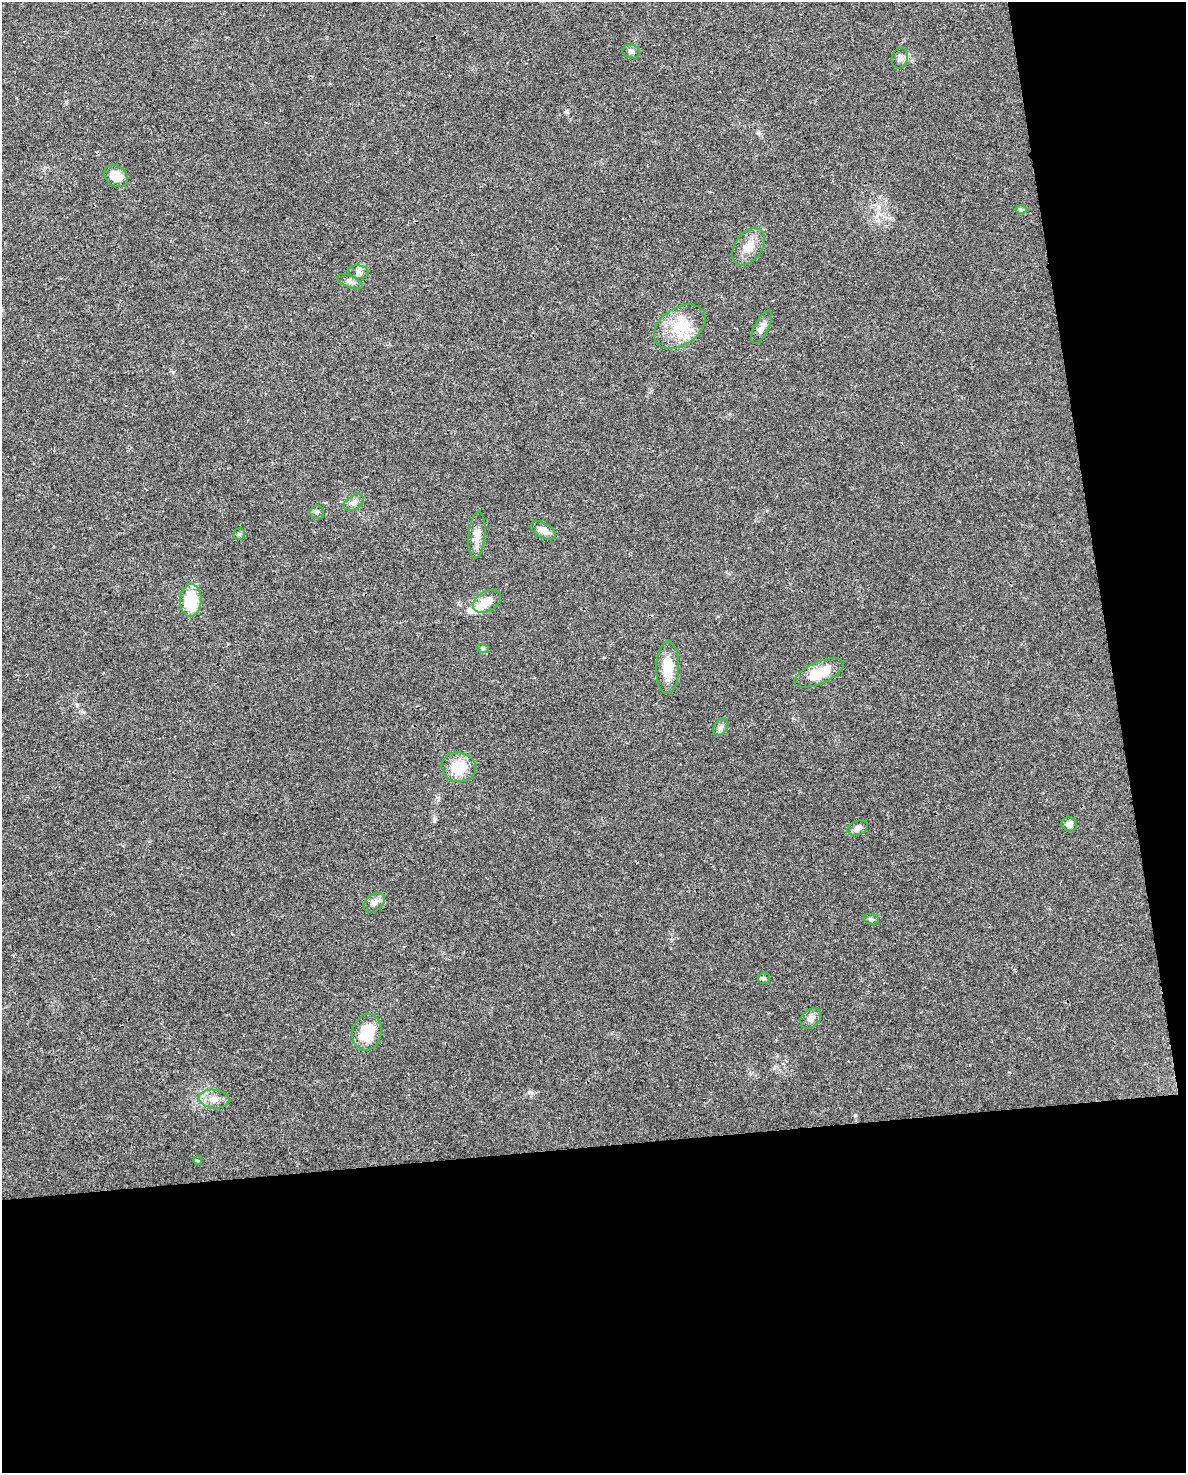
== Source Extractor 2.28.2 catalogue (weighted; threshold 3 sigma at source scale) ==
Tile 12 of 4 x 3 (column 4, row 3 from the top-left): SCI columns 3552-4735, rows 21-1491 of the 4736 x 4497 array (HDU 1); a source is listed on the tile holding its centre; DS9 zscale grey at full resolution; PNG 1188 x 1475 px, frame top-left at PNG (2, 2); each listed source drawn as its Kron ellipse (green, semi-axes under 4 px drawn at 4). Shown black and unused: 28% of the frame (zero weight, under 3 of 4 exposures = <1% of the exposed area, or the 3 px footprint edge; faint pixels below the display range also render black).
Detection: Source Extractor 2.28.2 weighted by HDU 2 'WHT'; one run over the whole footprint, this tile lists its part. Background 0.0232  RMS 0.003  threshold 0.0136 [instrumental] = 3 sigma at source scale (4.5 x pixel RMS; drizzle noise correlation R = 1.50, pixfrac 1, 0.0396/0.0396 arcsec/px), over >= 5 px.
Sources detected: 33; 1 inside a brighter object's white glare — neither listed nor drawn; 2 inside a brighter listed object's ellipse — not listed separately; the other 30 listed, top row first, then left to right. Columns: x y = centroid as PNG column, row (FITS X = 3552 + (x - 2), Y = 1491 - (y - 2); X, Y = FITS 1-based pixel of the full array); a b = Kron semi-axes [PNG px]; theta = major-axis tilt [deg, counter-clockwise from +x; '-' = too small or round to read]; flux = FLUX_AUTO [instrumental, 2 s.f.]
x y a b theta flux
631 52 9 7 -17 0.85
900 58 10 8 74 1.3
116 176 13 10 -35 4.7
1021 210 6 4 -2 0.45
749 247 21 13 55 4.4
358 272 11 6 -8 1.1
350 282 13 6 -23 1.2
680 327 28 18 34 9.9
761 327 18 7 62 1.9
354 503 11 7 32 1.3
317 512 7 7 - 0.7
543 530 14 7 -27 2.3
239 534 5 5 - 0.53
477 535 23 8 85 3.3
191 600 16 10 88 12
487 601 15 10 29 3.7
483 649 6 4 -19 0.43
668 668 26 11 88 7
819 673 26 11 23 7.3
721 727 9 6 54 1.1
459 767 17 15 -16 7.5
1069 824 8 7 - 1.6
858 828 11 7 22 1.4
374 903 12 8 41 1.6
871 919 8 5 -9 0.61
764 978 6 5 - 0.54
811 1018 11 8 43 1.8
367 1032 18 14 76 8.3
214 1099 15 9 -7 2.6
198 1160 4 3 - 0.68
Unlisted compact peaks at least as high as the median listed source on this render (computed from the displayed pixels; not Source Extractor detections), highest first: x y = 855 1115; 66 102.